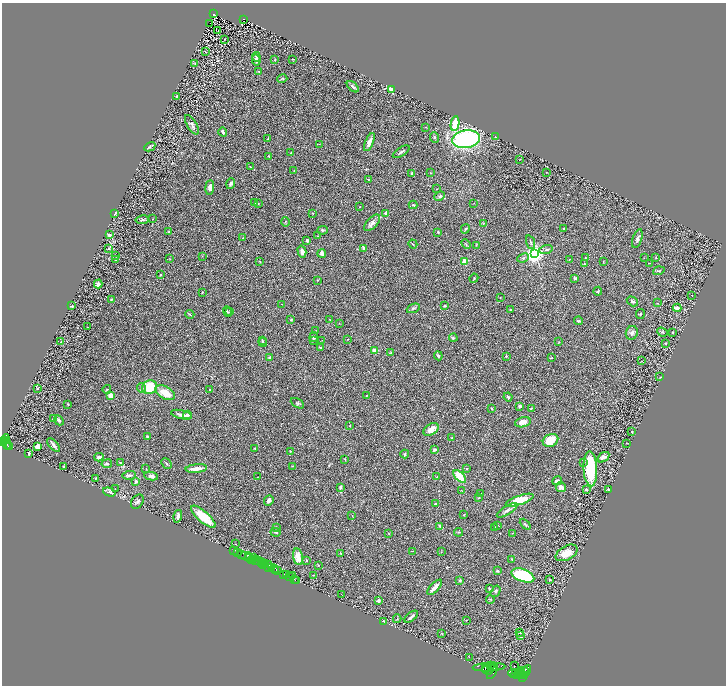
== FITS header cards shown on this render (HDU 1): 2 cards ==
NAXIS1  =                 1448
NAXIS2  =                 1367

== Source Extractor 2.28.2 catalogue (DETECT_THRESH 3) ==
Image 1448 x 1367 px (HDU 1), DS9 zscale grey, zoomed out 1/2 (1 PNG px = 2 x 2 image px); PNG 728 x 688 px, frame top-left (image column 1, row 1366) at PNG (2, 3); each listed source drawn as its Kron ellipse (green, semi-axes under 4 px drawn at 4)
Background 0.386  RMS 0.028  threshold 0.084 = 3 sigma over >= 5 px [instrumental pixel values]
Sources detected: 332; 38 cannot appear on this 1/2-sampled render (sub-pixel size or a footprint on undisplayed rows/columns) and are neither listed nor drawn; the other 294 listed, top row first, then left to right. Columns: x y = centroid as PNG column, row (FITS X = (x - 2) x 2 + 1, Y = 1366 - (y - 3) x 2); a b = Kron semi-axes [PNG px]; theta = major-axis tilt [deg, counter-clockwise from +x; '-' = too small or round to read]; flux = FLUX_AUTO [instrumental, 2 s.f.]
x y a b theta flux
213 14 3 2 - 130
243 19 3 2 - 52
210 23 2 1 - 2.3
218 31 2 1 - 45
225 39 2 1 - 3.1
205 51 2 1 - 38
256 57 5 2 - 5.3
293 59 3 1 - 3.5
256 60 5 3 - 18
275 60 2 2 - 6.2
195 64 3 2 - 6.9
259 71 3 2 - 3.8
282 79 5 3 - 5.5
353 87 7 3 -42 17
391 90 3 2 - 210
177 96 2 2 - 6.6
455 124 7 3 81 110
192 125 11 5 -59 16
426 127 2 2 - 2
223 132 4 3 - 13
435 137 5 3 - 5.8
495 137 2 1 - 6.9
268 139 3 1 - 4.7
466 139 14 9 9 1100
369 142 10 4 67 38
319 144 2 2 - 1.7
150 147 6 3 29 12
401 152 9 3 33 11
291 153 2 2 - 2.3
269 156 2 2 - 7.9
520 160 3 1 - 1.8
250 166 3 2 - 2.7
294 170 2 2 - 2.4
546 172 2 2 - 1.6
412 173 4 3 - 6.4
431 173 4 2 - 2.2
368 179 3 2 - 3.6
231 184 6 3 71 10
210 187 7 4 85 22
437 189 3 2 - 2.3
440 196 5 4 - 9.6
254 203 2 2 - 4.7
474 203 2 1 - 1.5
258 204 2 2 - 2.1
413 205 4 3 - 4.6
360 207 2 2 - 1.3
313 213 2 2 - 4.2
386 213 4 2 - 29
115 214 2 1 - 5.5
152 219 2 1 - 1.3
142 220 6 3 10 13
286 222 4 2 - 3.4
372 223 10 5 46 22
483 224 4 2 - 4.7
465 229 5 3 - 5.8
564 229 3 2 - 5.8
322 230 5 3 - 6.8
169 231 3 2 - 3.5
438 232 3 3 - 5.2
109 235 4 3 - 12
318 236 3 2 - 2.6
243 238 2 2 - 2
637 239 10 4 71 17
307 240 3 2 - 17
531 242 7 2 -71 6.5
413 244 5 1 - 2.9
466 244 5 2 - 4.5
476 245 4 1 - 2.4
109 248 4 3 - 5.2
364 248 3 2 - 16
546 250 7 3 16 8.1
302 251 6 4 -75 26
322 253 4 3 - 21
535 254 3 3 - 4000
115 256 3 3 - 3.2
202 256 3 2 - 2.5
585 257 2 2 - 1.9
656 257 2 2 - 2.2
523 258 6 4 24 9.2
644 258 2 1 - 1.4
170 259 2 2 - 2.2
569 259 2 2 - 3.9
116 260 3 3 - 7.4
260 261 2 2 - 2.7
603 261 2 2 - 2.4
465 262 2 2 - 180
649 263 2 1 - 1.8
585 264 3 2 - 5
659 271 6 3 19 5.7
161 275 2 2 - 4
474 278 4 2 - 4
575 278 4 3 - 13
317 280 2 2 - 2.5
98 284 4 4 - 18
598 291 4 3 - 6.3
202 292 2 1 - 3.4
692 295 2 1 - 1
500 298 2 1 - 2.5
111 299 3 2 - 4.9
632 301 6 4 -31 9.9
657 303 2 2 - 2.4
282 304 2 2 - 1.3
72 306 2 2 - 9.8
445 306 3 2 - 6.4
413 308 7 3 23 9.5
677 308 4 4 - 22
511 309 3 2 - 5.1
227 311 5 3 - 6.9
230 312 3 2 - 3.4
190 314 4 3 - 4.7
640 314 5 3 - 5.2
291 320 2 2 - 19
330 320 2 2 - 1.9
578 321 4 3 - 8.1
339 323 2 2 - 2
87 327 2 1 - 1.3
316 330 3 2 - 2.1
662 332 5 3 - 6.6
673 332 3 2 - 2.5
632 333 7 6 - 15
314 337 5 3 - 7.7
453 338 4 4 - 7.5
347 339 2 2 - 2
262 340 3 2 - 4.6
313 340 4 3 - 4.8
322 340 2 1 - 1.6
61 342 2 1 - 3.2
263 342 4 4 - 7.6
559 342 3 2 - 1.8
666 343 2 2 - 5.4
320 348 3 2 - 8.7
374 350 2 2 - 130
391 353 3 3 - 5.3
438 356 4 3 - 8.2
506 356 3 3 - 5.8
269 357 2 2 - 20
551 358 3 2 - 3.1
642 361 3 2 - 1.6
660 377 3 2 - 1.6
150 387 7 6 - 140
37 388 2 2 - 9.5
142 388 5 3 - 7.4
107 389 4 2 - 5
209 390 2 2 - 3.2
165 393 10 6 -29 89
367 395 2 2 - 3.7
110 396 3 3 - 69
508 397 4 3 - 8.2
297 403 7 3 -28 8.4
68 404 2 2 - 5.6
520 406 2 2 - 30
531 408 4 2 - 5.1
492 409 4 3 - 4.8
181 415 11 3 -14 24
187 415 4 3 - 19
54 419 2 2 - 36
59 420 5 4 - 9.7
523 422 8 5 15 38
350 425 2 1 - 2.1
431 429 8 5 33 44
632 432 2 2 - 8.1
147 436 4 3 - 7
452 438 2 2 - 5.2
6 439 4 3 - 450
550 440 8 6 26 84
6 441 3 1 - 250
3 442 3 2 - 890
626 443 3 2 - 2.5
7 444 5 2 - 420
53 445 8 2 -50 18
9 446 3 2 - 200
38 446 3 3 - 45
255 448 2 2 - 3.5
435 450 2 2 - 36
291 451 3 2 - 2.9
29 453 3 2 - 6.4
405 454 4 2 - 6.1
99 457 4 4 - 15
603 457 7 4 36 27
345 459 3 2 - 2.9
583 462 3 2 - 2.9
120 463 4 3 - 5.2
167 463 6 3 -47 5.6
107 464 5 3 - 6.3
64 466 2 2 - 4.2
293 466 3 3 - 2.8
466 468 3 2 - 4.3
146 469 2 2 - 1.8
196 469 10 3 6 40
590 469 17 7 -87 290
129 475 7 4 2 12
151 476 7 4 -10 14
460 476 8 4 -48 110
257 477 2 2 - 2.2
437 477 3 2 - 3.2
95 478 3 3 - 3.5
557 481 5 3 - 17
136 482 2 2 - 34
340 487 4 3 - 14
561 487 5 4 - 25
115 489 3 2 - 3.1
586 489 2 2 - 19
608 489 2 2 - 11
462 491 4 2 - 2.8
109 492 6 4 -18 13
481 494 3 2 - 2.1
479 497 3 3 - 3.4
269 500 5 4 - 19
520 500 15 4 19 150
137 502 8 5 55 14
435 503 4 2 - 6
507 510 12 4 31 19
464 514 3 1 - 1.8
352 515 2 2 - 1.4
178 516 6 4 74 16
203 517 15 5 -41 150
525 524 6 3 -46 7.8
498 525 2 2 - 2.2
440 526 3 3 - 12
494 527 3 1 - 3.7
276 528 2 2 - 4.6
275 532 5 2 - 4.9
459 532 4 2 - 4
512 533 2 2 - 2.3
389 534 3 2 - 2.6
236 544 2 1 - 1.4
234 551 2 1 - 55
413 551 4 2 - 2.7
441 552 3 2 - 2
238 553 3 2 - 150
340 553 3 2 - 3.3
567 553 12 7 29 77
242 554 3 2 - 550
246 556 6 2 0 270
298 557 8 5 -80 58
250 558 3 1 - 100
254 558 2 1 - 150
512 559 4 2 - 2.6
252 560 4 2 - 140
306 560 2 2 - 4.1
256 561 2 2 - 470
259 561 3 1 - 360
263 562 3 1 - 320
261 564 2 1 - 390
264 564 2 1 - 190
266 564 4 2 - 68
269 564 3 1 - 290
318 565 3 2 - 1.9
269 567 4 1 - 130
271 567 3 1 - 400
275 568 3 2 - 760
276 570 2 1 - 240
278 570 2 2 - 540
497 571 3 3 - 8.3
284 574 2 2 - 860
286 575 4 1 - 64
313 575 3 2 - 3.5
523 575 12 6 -21 400
289 576 3 2 - 560
292 576 2 1 - 19
294 579 3 2 - 65
550 579 3 2 - 4.9
296 580 2 1 - 37
460 580 3 3 - 7
435 587 10 3 47 29
489 589 4 2 - 4.3
496 591 6 4 58 8.8
341 594 2 1 - 1.4
490 599 4 3 - 4.5
378 600 3 3 - 7.1
411 617 8 2 40 20
397 619 4 2 - 4.3
466 620 2 2 - 5.5
384 621 3 3 - 4.9
520 632 4 2 - 3.7
442 633 4 2 - 2.8
521 635 3 2 - 3.1
469 657 2 1 - 1.2
491 665 3 2 - 850
514 666 2 1 - 2.6
489 667 16 3 3 4300
492 667 5 2 - 1900
485 668 4 3 - 6100
487 670 5 2 - 2500
521 670 3 2 - 1000
492 671 8 3 62 3700
523 672 6 2 47 2500
526 672 8 2 62 1400
514 673 5 2 - 2300
519 673 3 2 - 1200
516 674 5 3 - 4300
524 675 3 1 - 910
518 676 3 3 - 2300
523 678 3 2 - 1800
At the frame edge (FLAGS 8, measured only in part): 1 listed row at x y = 3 442
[38 sub-pixel or undisplayed-footprint detections neither listed nor drawn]